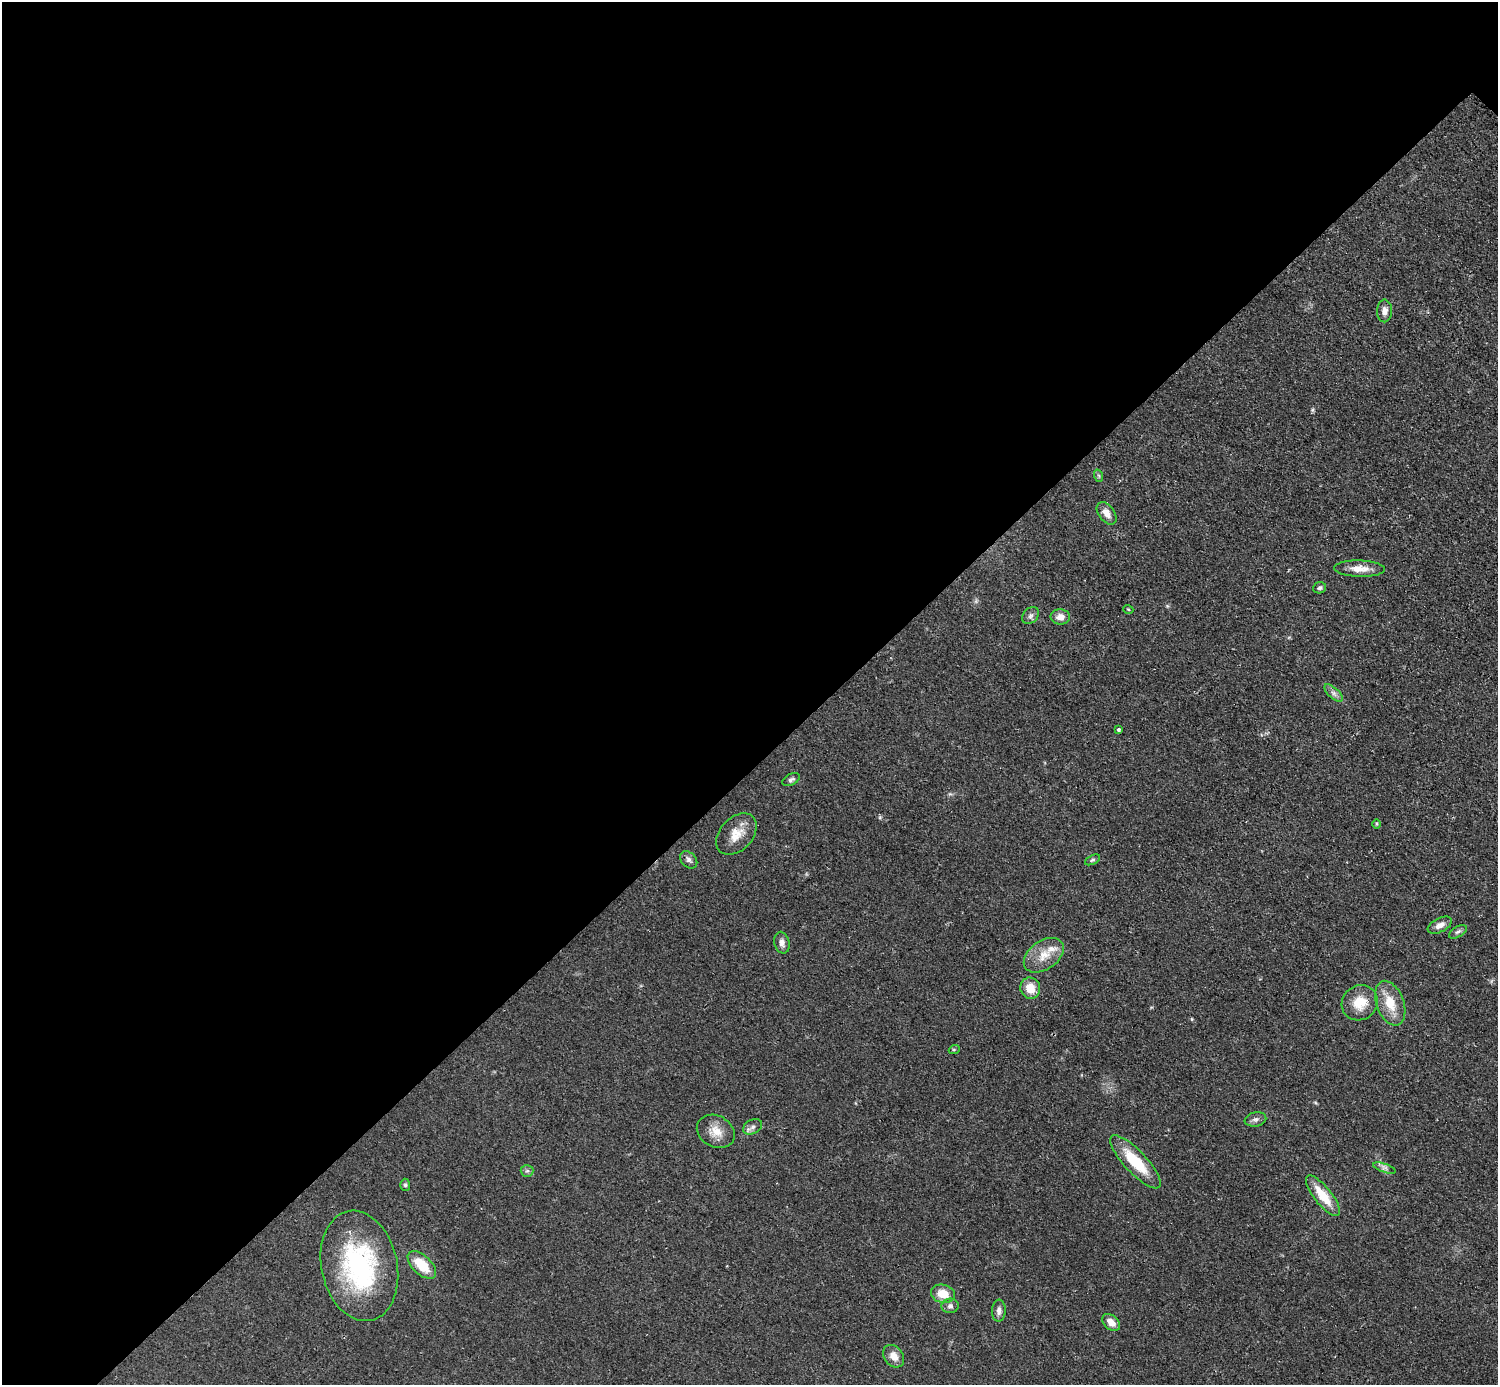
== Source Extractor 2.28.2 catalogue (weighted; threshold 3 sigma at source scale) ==
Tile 5 of 4 x 4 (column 1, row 2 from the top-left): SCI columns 6-1501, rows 3073-4455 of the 5993 x 5993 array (HDU 1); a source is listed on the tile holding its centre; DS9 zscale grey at full resolution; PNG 1500 x 1387 px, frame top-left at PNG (2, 2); each listed source drawn as its Kron ellipse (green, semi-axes under 4 px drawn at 4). Shown black and unused: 55% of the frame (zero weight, under 2 of 3 exposures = <1% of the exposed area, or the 3 px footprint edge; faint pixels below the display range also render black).
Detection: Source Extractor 2.28.2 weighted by HDU 2 'WHT'; one run over the whole footprint, this tile lists its part. Background 0.0509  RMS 0.0071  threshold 0.0321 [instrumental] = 3 sigma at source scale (4.5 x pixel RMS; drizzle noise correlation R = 1.50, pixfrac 1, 0.05/0.05 arcsec/px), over >= 5 px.
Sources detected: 39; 1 inside a brighter listed object's ellipse — not listed separately; the other 38 listed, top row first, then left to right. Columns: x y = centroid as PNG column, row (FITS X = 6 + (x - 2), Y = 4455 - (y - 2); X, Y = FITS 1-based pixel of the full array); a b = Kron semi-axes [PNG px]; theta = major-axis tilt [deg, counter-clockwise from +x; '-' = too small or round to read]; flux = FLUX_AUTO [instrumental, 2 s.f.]
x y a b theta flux
1384 311 11 7 89 4.2
1099 476 6 4 -72 0.99
1107 513 13 7 -53 5.4
1359 569 25 8 -2 9
1319 588 6 5 - 1.5
1128 609 5 3 - 0.63
1031 616 9 7 46 2.5
1060 617 10 7 -2 5.2
1333 693 11 5 -42 2.9
1118 729 3 3 - 2.1
791 779 9 5 27 1.9
1376 824 5 3 - 0.67
736 834 24 16 46 13
689 860 10 7 -45 2.7
1092 860 8 4 26 1.3
1440 925 13 7 27 4.7
1458 932 10 5 31 2
782 943 11 7 -75 3.8
1044 955 22 14 35 13
1030 988 10 10 - 11
1360 1003 18 17 - 15
1390 1003 23 13 -69 16
954 1050 5 3 - 0.72
1255 1119 11 7 11 2.8
753 1127 10 7 29 3
716 1131 20 15 -29 11
1135 1162 35 11 -47 28
1384 1168 12 4 -19 2
527 1171 6 6 - 1.7
405 1185 6 5 - 1.3
1323 1196 25 8 -51 18
422 1265 17 9 -44 20
359 1266 56 38 -78 110
943 1294 12 9 -12 12
950 1306 9 7 12 2.4
999 1311 11 7 87 3.1
1111 1322 10 7 -43 5.9
894 1356 12 9 -51 6.9